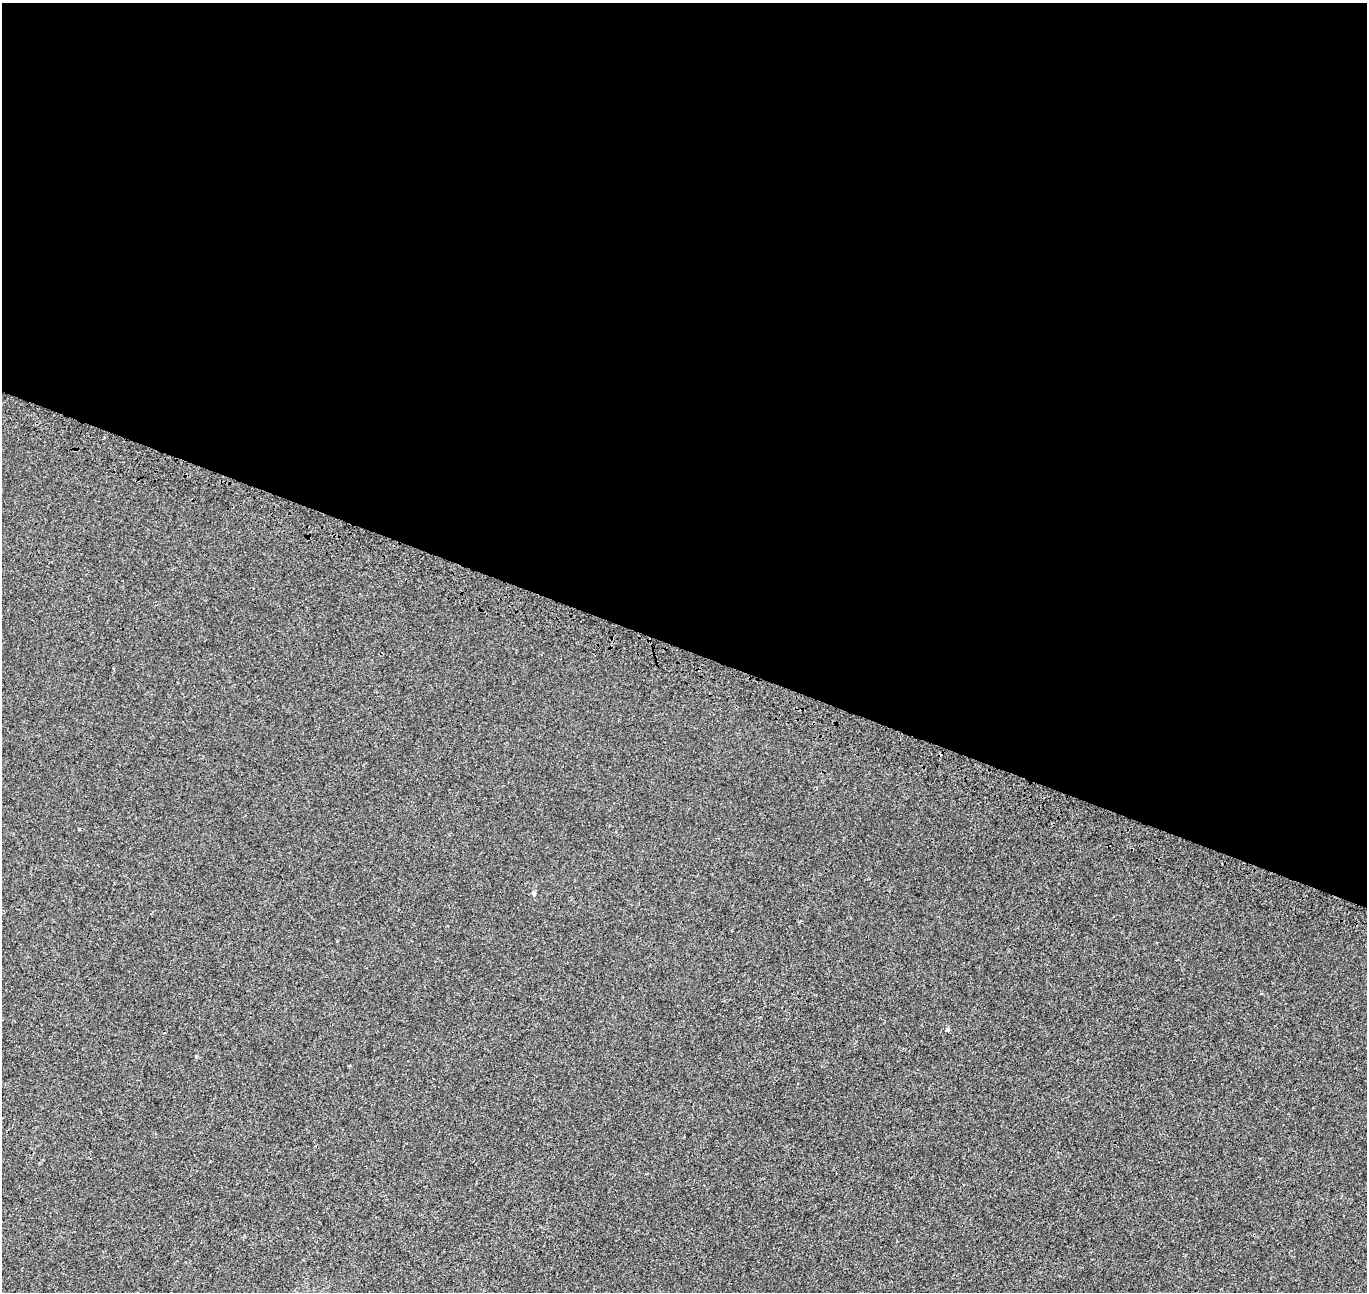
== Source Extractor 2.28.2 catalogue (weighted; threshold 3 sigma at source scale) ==
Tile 3 of 4 x 4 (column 3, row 1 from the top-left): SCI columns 2868-4232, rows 4195-5484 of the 5742 x 5874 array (HDU 1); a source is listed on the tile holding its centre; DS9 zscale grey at full resolution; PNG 1369 x 1294 px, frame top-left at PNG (2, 3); no overlay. Shown black and unused: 50% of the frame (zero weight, under 3 of 4 exposures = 9% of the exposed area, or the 3 px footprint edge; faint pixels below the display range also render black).
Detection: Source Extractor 2.28.2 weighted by HDU 2 'WHT'; one run over the whole footprint, this tile lists its part. Background 0.001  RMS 0.0029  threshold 0.0131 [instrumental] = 3 sigma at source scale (4.5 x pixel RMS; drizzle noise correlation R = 1.50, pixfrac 1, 0.0396/0.0396 arcsec/px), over >= 5 px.
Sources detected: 3; all 3 listed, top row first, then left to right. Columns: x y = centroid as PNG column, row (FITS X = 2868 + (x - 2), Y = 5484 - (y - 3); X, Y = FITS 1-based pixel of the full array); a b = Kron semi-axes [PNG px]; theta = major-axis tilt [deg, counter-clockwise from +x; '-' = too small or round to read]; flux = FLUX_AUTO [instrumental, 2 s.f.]
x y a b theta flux
534 893 5 5 - 0.74
948 1029 5 4 - 0.61
196 1056 4 4 - 0.28